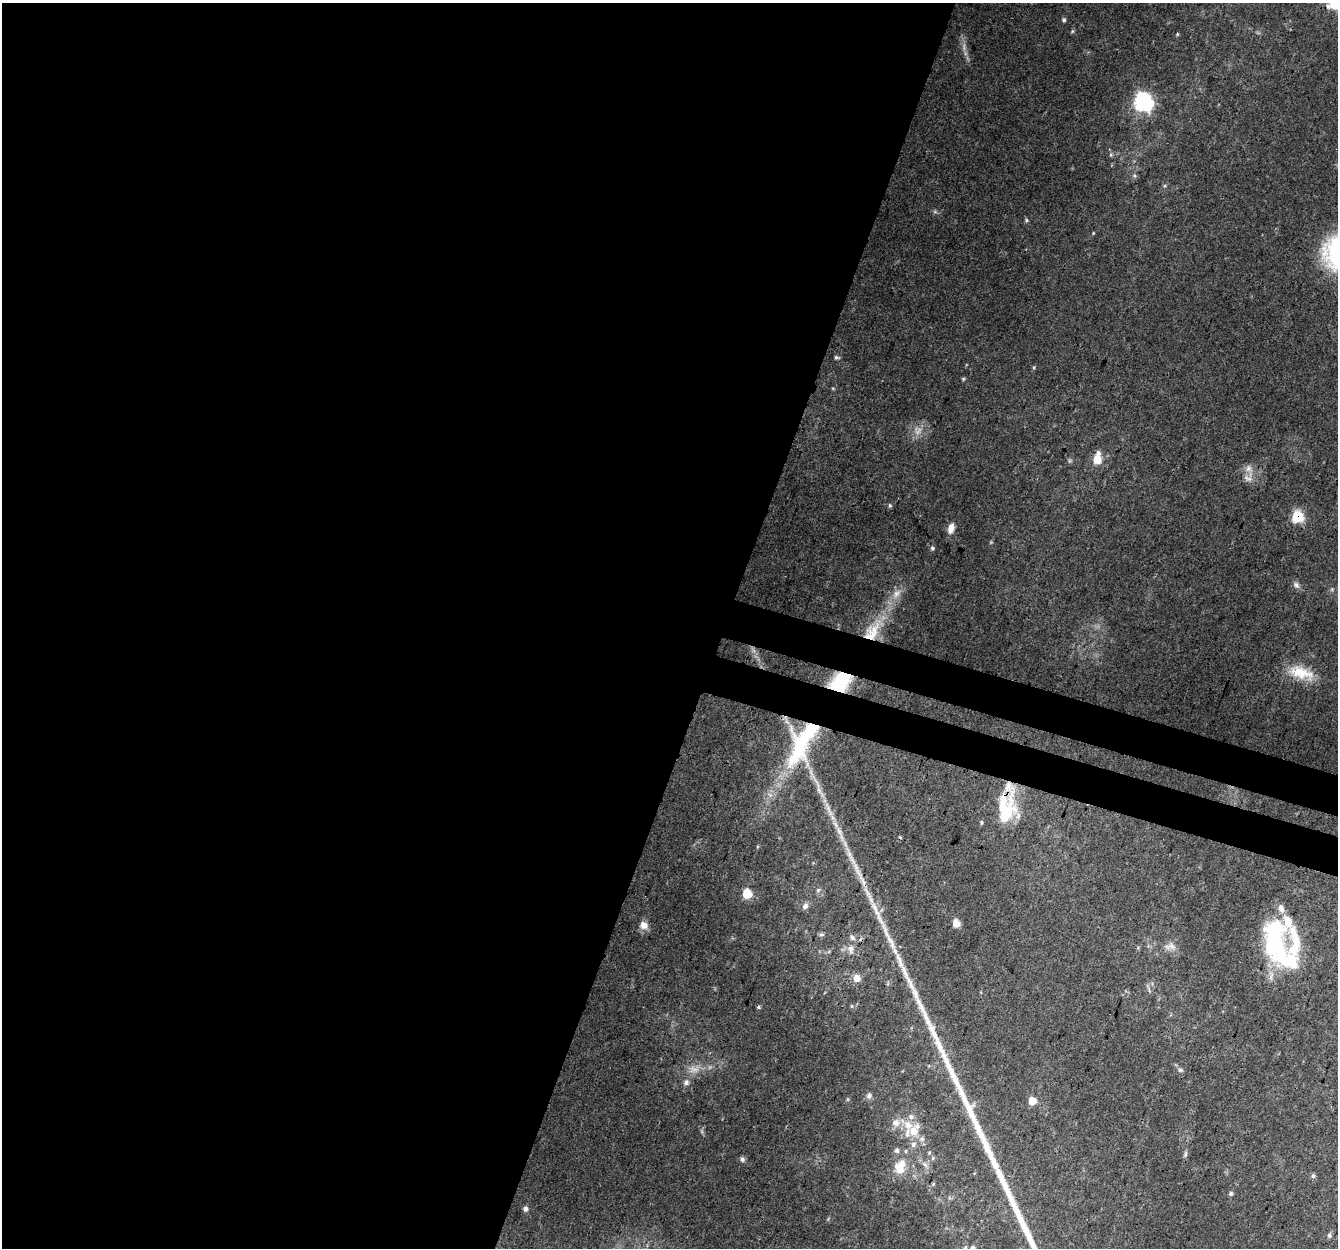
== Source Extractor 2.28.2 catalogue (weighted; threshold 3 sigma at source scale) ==
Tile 5 of 4 x 4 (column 1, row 2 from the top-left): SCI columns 23-1358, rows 2766-4011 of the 5398 x 5589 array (HDU 1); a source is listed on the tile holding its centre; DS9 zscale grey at full resolution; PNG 1340 x 1250 px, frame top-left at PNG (2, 3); no overlay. Shown black and unused: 57% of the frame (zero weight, under 3 of 4 exposures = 6% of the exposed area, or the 3 px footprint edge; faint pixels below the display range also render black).
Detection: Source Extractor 2.28.2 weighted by HDU 2 'WHT'; one run over the whole footprint, this tile lists its part. Background 0.0749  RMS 0.0052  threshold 0.0232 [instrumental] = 3 sigma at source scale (4.5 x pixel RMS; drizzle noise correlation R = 1.50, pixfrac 1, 0.0396/0.0396 arcsec/px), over >= 5 px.
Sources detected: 84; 8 too faint to see at this stretch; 1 inside a brighter object's white glare — not listed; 12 inside a brighter listed object's ellipse — not listed separately; the other 63 listed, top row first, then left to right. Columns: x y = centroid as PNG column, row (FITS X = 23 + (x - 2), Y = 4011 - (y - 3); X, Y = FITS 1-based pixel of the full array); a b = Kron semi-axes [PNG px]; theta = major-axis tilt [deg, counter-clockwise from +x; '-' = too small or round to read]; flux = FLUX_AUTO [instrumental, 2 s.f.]
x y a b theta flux
1335 3 7 7 - 47
1064 20 5 5 - 1
1072 31 6 5 - 0.72
1177 34 5 3 - 0.55
1143 102 8 8 - 160
1111 155 6 4 -90 0.72
1134 176 7 6 - 1
1026 220 5 5 - 0.78
1093 233 4 3 - 0.43
837 357 7 4 -8 0.98
1034 367 5 4 - 0.61
1097 459 8 7 - 9.5
1249 469 13 9 -59 3.5
890 505 5 4 - 0.74
1298 516 7 6 - 41
951 528 12 7 75 4.5
932 548 6 5 - 1
1296 585 10 7 -48 2
1332 589 6 5 - 0.82
896 594 17 9 52 5.7
872 632 31 18 52 21
1301 673 35 15 -16 14
840 682 25 18 38 24
800 746 63 31 81 56
829 809 29 5 -64 7.4
1005 813 38 22 67 24
841 838 18 5 -60 4.5
863 881 29 6 -62 8.4
818 890 6 5 - 1
747 894 6 6 - 17
805 906 9 7 55 2
875 910 30 7 -62 9.1
956 923 9 8 - 3.4
644 925 11 10 - 4.2
821 935 8 4 0 0.96
1274 938 45 20 90 62
1295 944 54 16 -90 23
1170 946 16 10 7 4.1
851 949 12 8 -89 3.7
857 978 7 7 - 5.4
852 1006 6 4 90 0.63
759 1007 6 4 -23 0.74
1180 1070 9 6 -27 1.5
686 1082 8 7 - 2
869 1096 9 7 78 1.8
848 1099 6 4 72 0.61
1032 1101 6 6 - 7.9
911 1117 9 8 - 2.6
896 1123 11 10 - 4.5
913 1131 15 14 - 10
897 1150 7 7 - 1.5
906 1151 5 5 - 0.75
1185 1154 10 4 73 1.1
933 1158 5 5 - 0.87
742 1159 7 6 - 1.3
925 1165 8 4 -37 1.5
899 1169 16 11 -54 8
1313 1176 6 5 - 1.2
933 1184 6 4 46 0.66
1231 1193 6 5 - 1
525 1209 6 5 - 1.9
1329 1235 6 5 - 1.1
973 1248 7 6 - 1.2
Overlapping masked pixels (flux is a lower limit): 6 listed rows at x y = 1298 516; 872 632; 840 682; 800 746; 829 809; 863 881
Isophote crosses this tile's border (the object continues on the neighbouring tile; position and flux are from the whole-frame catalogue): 2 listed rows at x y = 1335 3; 973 1248